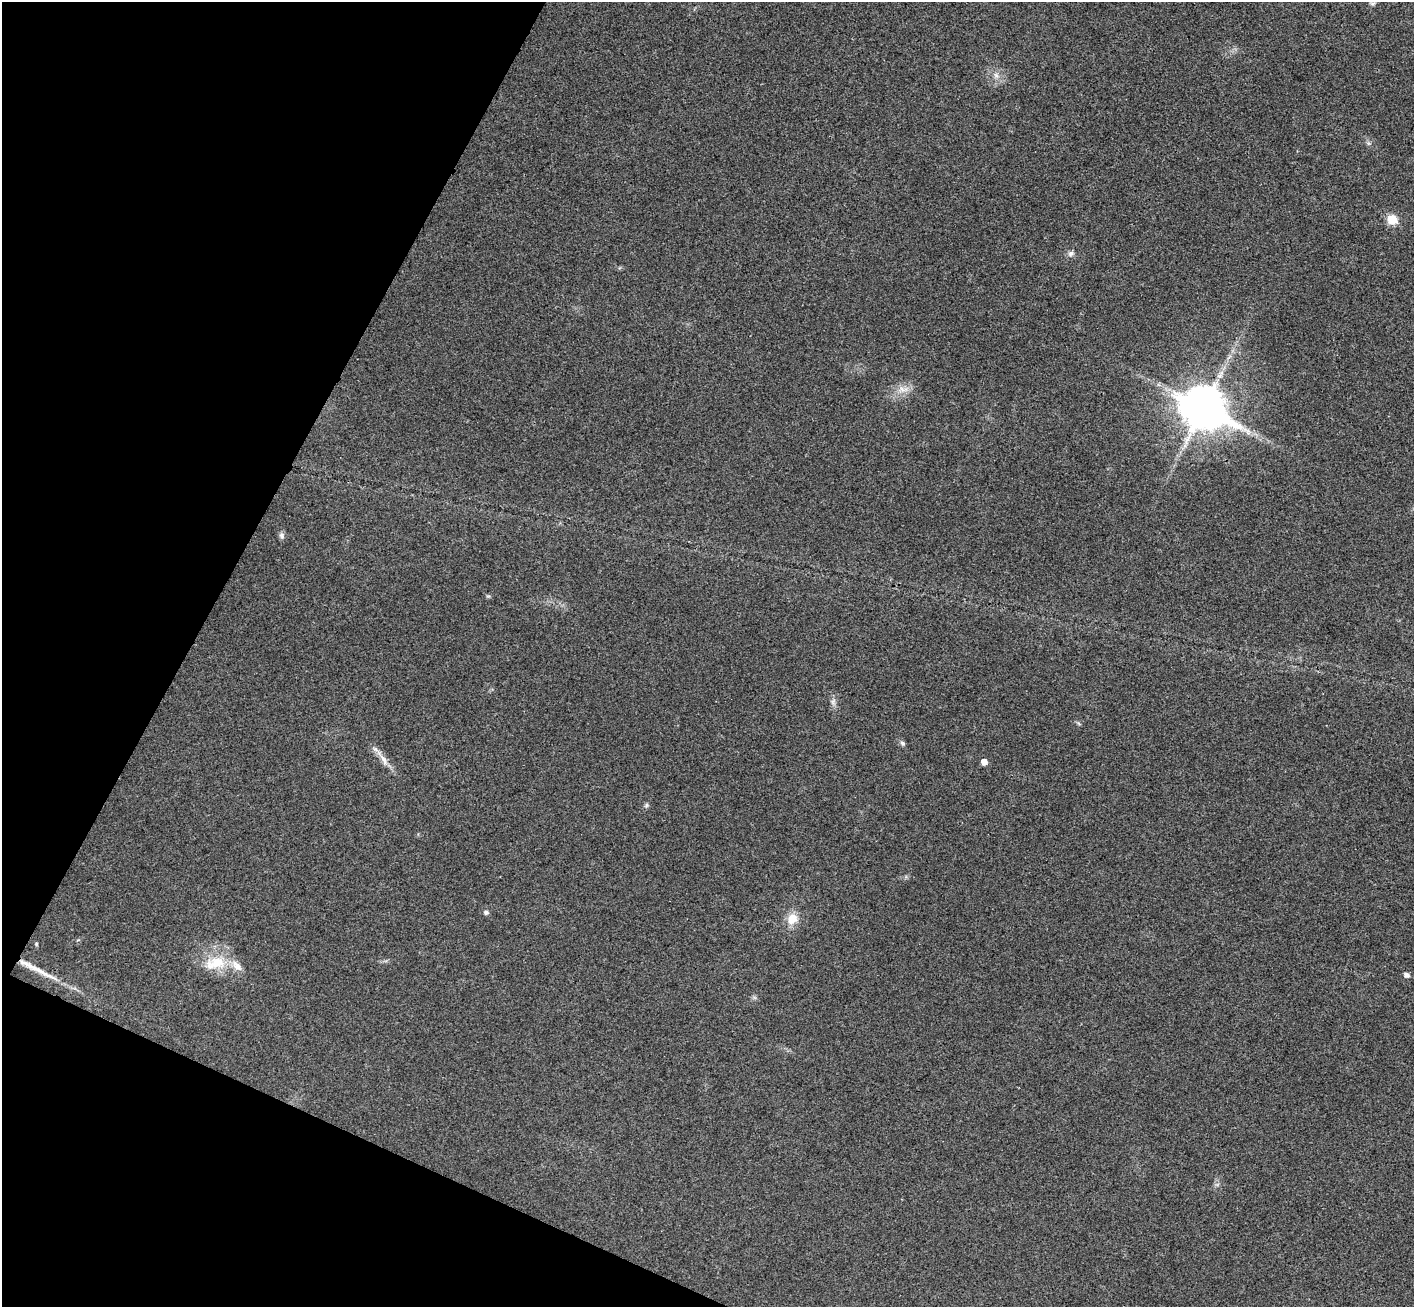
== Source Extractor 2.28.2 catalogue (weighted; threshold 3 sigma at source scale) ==
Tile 9 of 4 x 4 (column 1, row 3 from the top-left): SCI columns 34-1445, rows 1637-2941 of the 5714 x 5748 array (HDU 1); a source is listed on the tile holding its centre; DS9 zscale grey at full resolution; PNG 1416 x 1309 px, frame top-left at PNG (2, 2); no overlay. Shown black and unused: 21% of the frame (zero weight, under 3 of 4 exposures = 6% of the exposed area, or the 3 px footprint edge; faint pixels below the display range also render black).
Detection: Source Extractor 2.28.2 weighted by HDU 2 'WHT'; one run over the whole footprint, this tile lists its part. Background 0.0363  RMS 0.0067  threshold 0.03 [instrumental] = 3 sigma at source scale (4.5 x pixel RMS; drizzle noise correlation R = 1.50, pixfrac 1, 0.05/0.05 arcsec/px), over >= 5 px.
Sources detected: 19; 1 long thin detection or spike segment (spike, bleed or trail) — not listed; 1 inside a brighter listed object's ellipse — not listed separately; the other 17 listed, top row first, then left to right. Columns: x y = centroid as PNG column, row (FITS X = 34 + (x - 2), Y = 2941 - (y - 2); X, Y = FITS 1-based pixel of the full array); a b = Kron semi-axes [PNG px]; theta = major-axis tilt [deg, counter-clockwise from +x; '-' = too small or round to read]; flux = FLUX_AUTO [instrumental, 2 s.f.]
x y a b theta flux
1372 3 8 4 0 1.3
996 76 7 6 - 2.1
1392 219 6 6 - 22
1070 253 8 7 - 2.2
903 389 16 8 -2 5.6
1204 408 18 14 -26 1700
281 535 9 7 -49 1.9
833 701 9 5 72 2
902 743 7 6 - 1.5
384 760 18 6 -63 5.1
984 762 5 5 - 4.9
646 805 6 5 - 1.2
486 912 5 5 - 1.9
792 919 13 12 - 9.7
36 944 5 4 - 0.73
216 963 30 17 12 20
1406 975 6 5 - 2.8